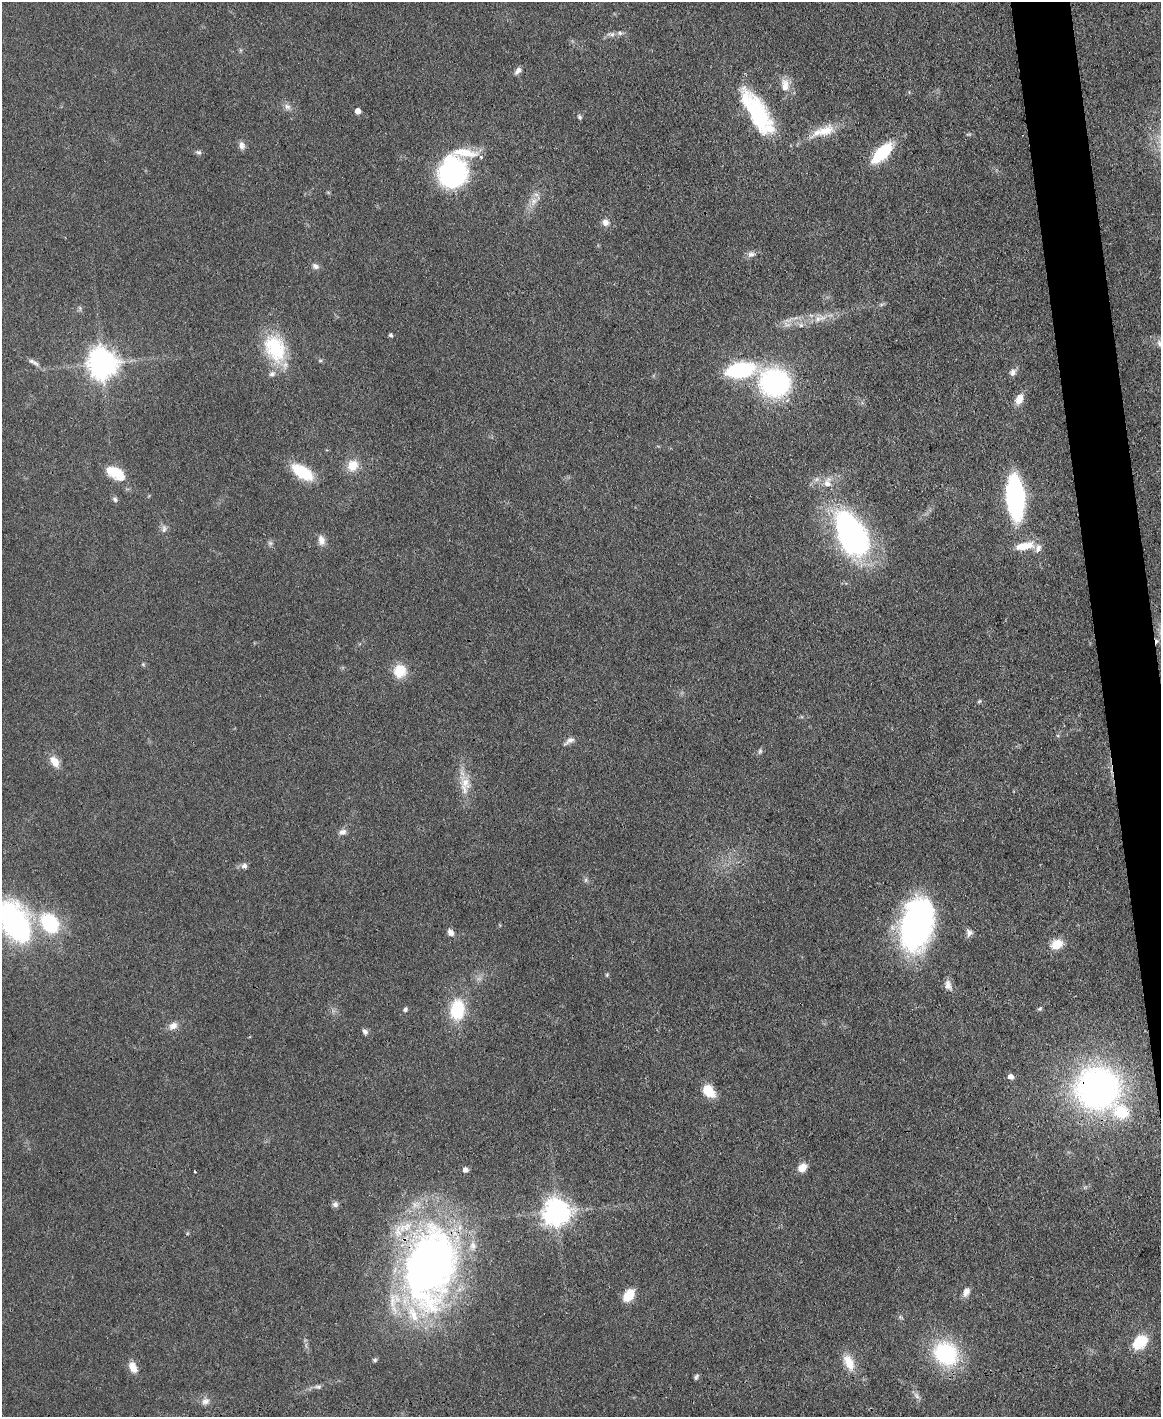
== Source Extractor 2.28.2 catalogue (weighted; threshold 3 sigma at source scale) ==
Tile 6 of 4 x 3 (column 2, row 2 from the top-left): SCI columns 1160-2318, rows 1658-3072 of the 4691 x 4623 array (HDU 1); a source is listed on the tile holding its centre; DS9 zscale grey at full resolution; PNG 1163 x 1419 px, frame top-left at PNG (2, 2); no overlay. Shown black and unused: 3% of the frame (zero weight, under 3 of 4 exposures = <1% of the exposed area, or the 3 px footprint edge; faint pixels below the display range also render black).
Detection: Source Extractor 2.28.2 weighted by HDU 2 'WHT'; one run over the whole footprint, this tile lists its part. Background 0.0795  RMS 0.0056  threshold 0.0253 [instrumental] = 3 sigma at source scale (4.5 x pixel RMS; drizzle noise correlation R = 1.50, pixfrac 1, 0.05/0.05 arcsec/px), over >= 5 px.
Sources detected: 95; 2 too faint to see at this stretch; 2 cosmic-ray / hot-pixel residue — not listed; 11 inside a brighter listed object's ellipse — not listed separately; the other 80 listed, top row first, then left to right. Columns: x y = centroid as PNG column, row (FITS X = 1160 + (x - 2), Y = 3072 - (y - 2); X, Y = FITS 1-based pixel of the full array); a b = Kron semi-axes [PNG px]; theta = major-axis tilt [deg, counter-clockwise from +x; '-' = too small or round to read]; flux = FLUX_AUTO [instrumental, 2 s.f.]
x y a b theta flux
611 34 11 7 -1 2.5
518 71 10 6 50 2.5
785 85 19 10 89 6.5
287 107 10 8 -34 2.6
358 111 5 4 - 5.6
757 114 55 23 -65 50
579 117 7 5 -52 1
824 131 34 13 17 13
242 145 10 8 -77 2.8
199 152 7 6 - 1.3
882 153 22 10 44 34
481 157 5 5 - 1.1
452 172 28 25 78 90
533 201 13 9 67 4.8
605 222 9 9 - 3.2
751 254 11 8 1 2.6
315 266 10 7 -28 2.2
80 308 7 4 -71 1
818 319 11 9 51 3.9
801 325 7 6 - 1.6
391 335 4 3 - 1.1
275 348 36 24 -64 35
34 362 17 6 -29 2.9
102 363 10 9 - 830
740 370 25 13 10 56
1013 372 10 8 70 2.6
775 383 28 25 -14 96
1019 399 12 8 64 6.2
353 465 14 13 - 8.9
115 472 21 11 -28 16
302 472 20 10 -33 28
1015 497 26 10 -86 180
115 499 8 6 -49 1.6
164 529 11 6 84 2.2
851 534 58 33 -65 130
321 540 13 8 -76 4
1024 546 26 10 11 11
143 664 5 5 - 0.76
400 671 15 14 - 13
979 701 6 4 44 0.75
1058 736 5 5 - 0.79
569 741 15 6 32 2.7
760 751 8 5 80 1.2
54 762 15 9 -56 6.5
465 782 23 14 -62 9.9
342 832 10 7 13 2.7
244 866 7 7 - 2.3
586 880 7 4 89 1.1
15 922 37 24 -62 140
50 923 19 14 -51 43
916 925 51 29 77 160
451 933 9 7 -53 2.9
969 933 10 9 - 2.4
1057 944 13 11 26 8.8
607 975 6 5 - 0.74
948 985 13 9 -74 3.4
405 1009 6 5 - 1.2
1040 1009 6 5 - 0.93
457 1010 20 14 85 29
173 1026 12 9 29 4.2
365 1031 8 6 -44 1.8
1011 1077 5 5 - 3.8
1097 1088 37 35 -11 230
709 1091 13 9 -48 14
802 1168 10 8 52 6.4
465 1170 6 6 - 2.2
335 1204 8 7 - 1.9
557 1212 9 8 - 680
429 1267 78 48 79 380
966 1292 12 8 65 3.6
629 1295 12 8 51 13
1140 1342 16 12 41 18
945 1354 22 19 -34 63
375 1360 6 5 - 1.1
849 1362 21 11 -65 10
133 1367 15 9 -65 5.8
696 1377 7 4 56 1.2
318 1387 11 5 -1 1.8
917 1396 11 6 -55 2.3
205 1401 11 9 39 3.4
Overlapping masked pixels (flux is a lower limit): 2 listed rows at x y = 1097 1088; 429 1267
Isophote crosses this tile's border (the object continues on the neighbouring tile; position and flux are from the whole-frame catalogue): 1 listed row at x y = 15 922